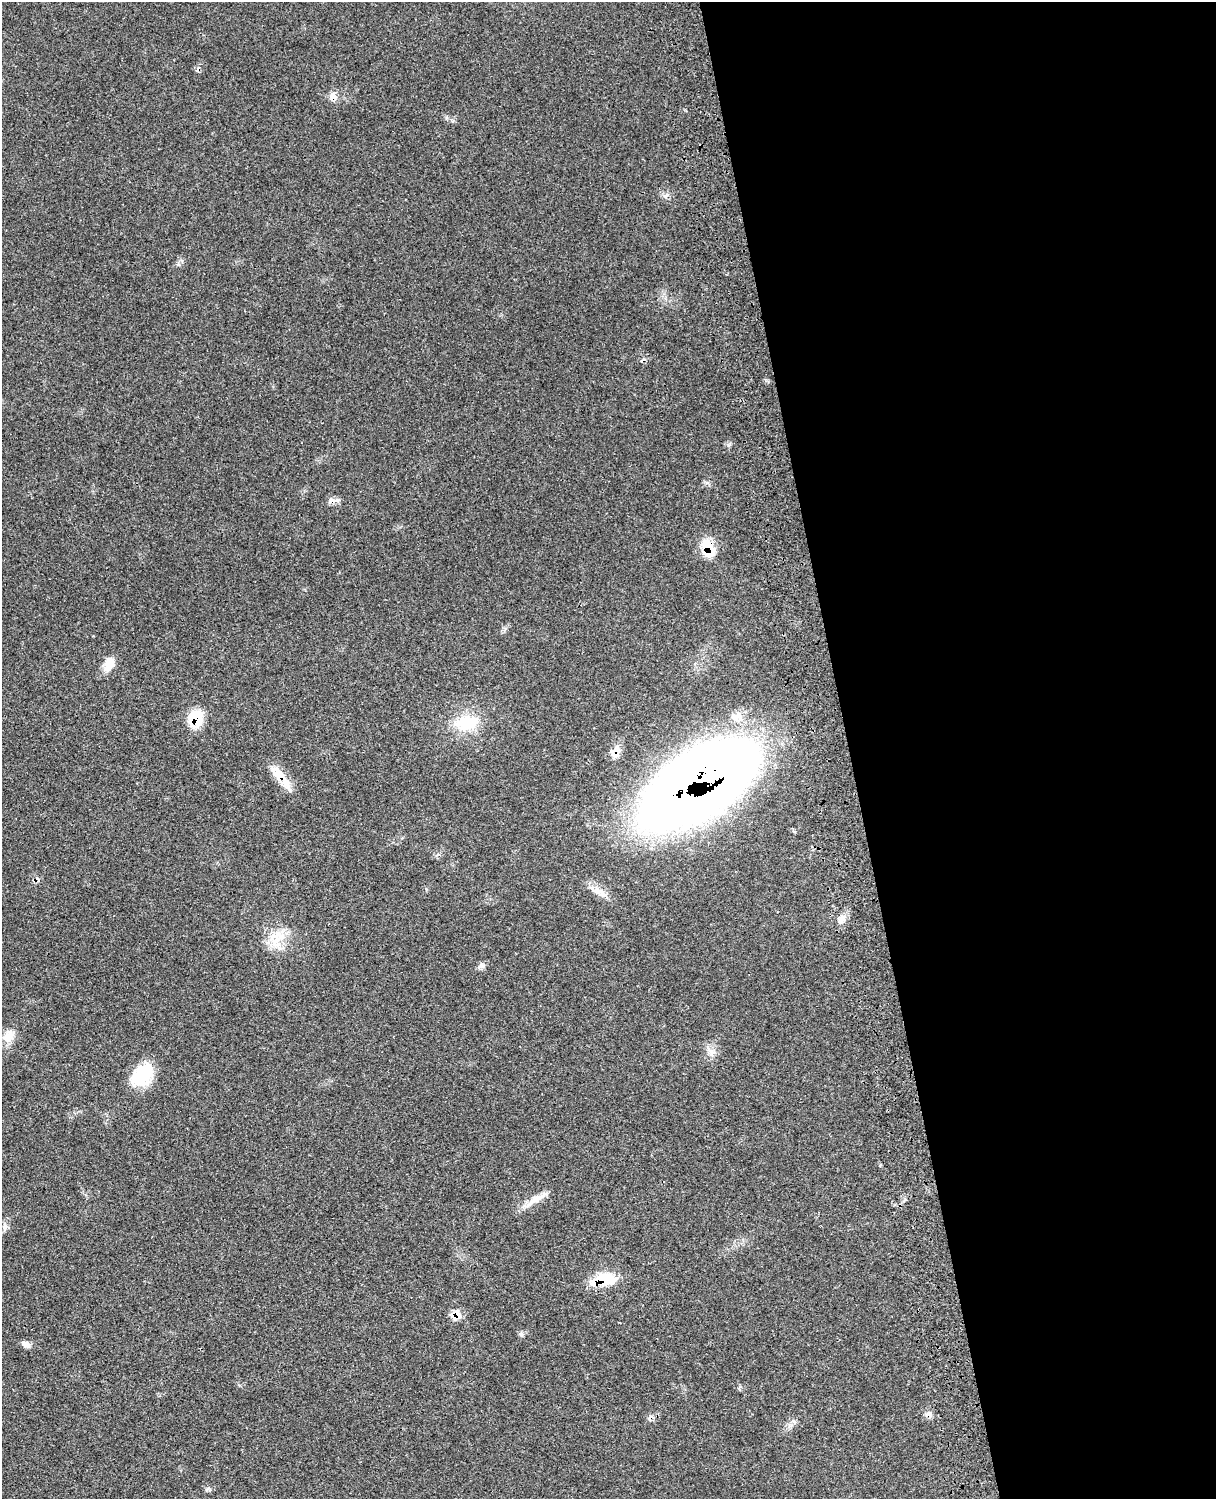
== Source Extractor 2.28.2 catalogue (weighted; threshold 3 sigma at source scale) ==
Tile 8 of 4 x 3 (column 4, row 2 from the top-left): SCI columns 3771-4984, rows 1776-3272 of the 5102 x 4931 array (HDU 1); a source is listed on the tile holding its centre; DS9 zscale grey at full resolution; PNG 1218 x 1501 px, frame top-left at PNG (2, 2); no overlay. Shown black and unused: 30% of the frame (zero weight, under 3 of 4 exposures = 6% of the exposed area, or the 3 px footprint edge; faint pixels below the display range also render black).
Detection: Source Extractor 2.28.2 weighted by HDU 2 'WHT'; one run over the whole footprint, this tile lists its part. Background 0.0975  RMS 0.0064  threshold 0.0286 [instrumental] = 3 sigma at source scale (4.5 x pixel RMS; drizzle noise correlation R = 1.50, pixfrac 1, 0.05/0.05 arcsec/px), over >= 5 px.
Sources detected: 28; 1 cosmic-ray / hot-pixel residue — not listed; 1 inside a brighter listed object's ellipse — not listed separately; the other 26 listed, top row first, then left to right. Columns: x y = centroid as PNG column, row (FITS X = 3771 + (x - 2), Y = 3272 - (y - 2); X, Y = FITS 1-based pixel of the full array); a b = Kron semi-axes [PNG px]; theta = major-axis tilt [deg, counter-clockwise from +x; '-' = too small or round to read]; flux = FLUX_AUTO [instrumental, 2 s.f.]
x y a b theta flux
333 96 12 9 83 3.6
666 196 8 3 19 1.3
334 500 18 4 0 2.5
708 548 24 14 -72 15
109 664 20 11 69 8.2
737 716 20 13 -15 8.9
195 718 21 17 69 17
466 723 33 20 14 23
616 750 20 9 52 5.1
279 774 20 12 -58 12
698 782 101 47 32 1300
36 879 10 5 39 2.2
597 891 24 10 -24 7.5
842 919 13 9 59 4.4
277 937 25 18 54 15
482 965 7 5 -29 1.7
9 1036 21 12 69 7.8
711 1052 17 5 -59 3.3
142 1075 28 17 49 29
535 1200 37 7 33 7.9
5 1227 10 4 60 1.8
603 1279 29 13 9 22
457 1314 13 12 - 5.9
521 1334 8 4 -45 1.2
25 1344 12 7 -17 3
929 1414 10 6 -28 2.5
Overlapping masked pixels (flux is a lower limit): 9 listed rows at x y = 333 96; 708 548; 195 718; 616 750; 279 774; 698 782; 36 879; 603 1279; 457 1314
Unlisted compact peaks at least as high as the median listed source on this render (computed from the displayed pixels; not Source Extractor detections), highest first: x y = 208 1489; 452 121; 707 483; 730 444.